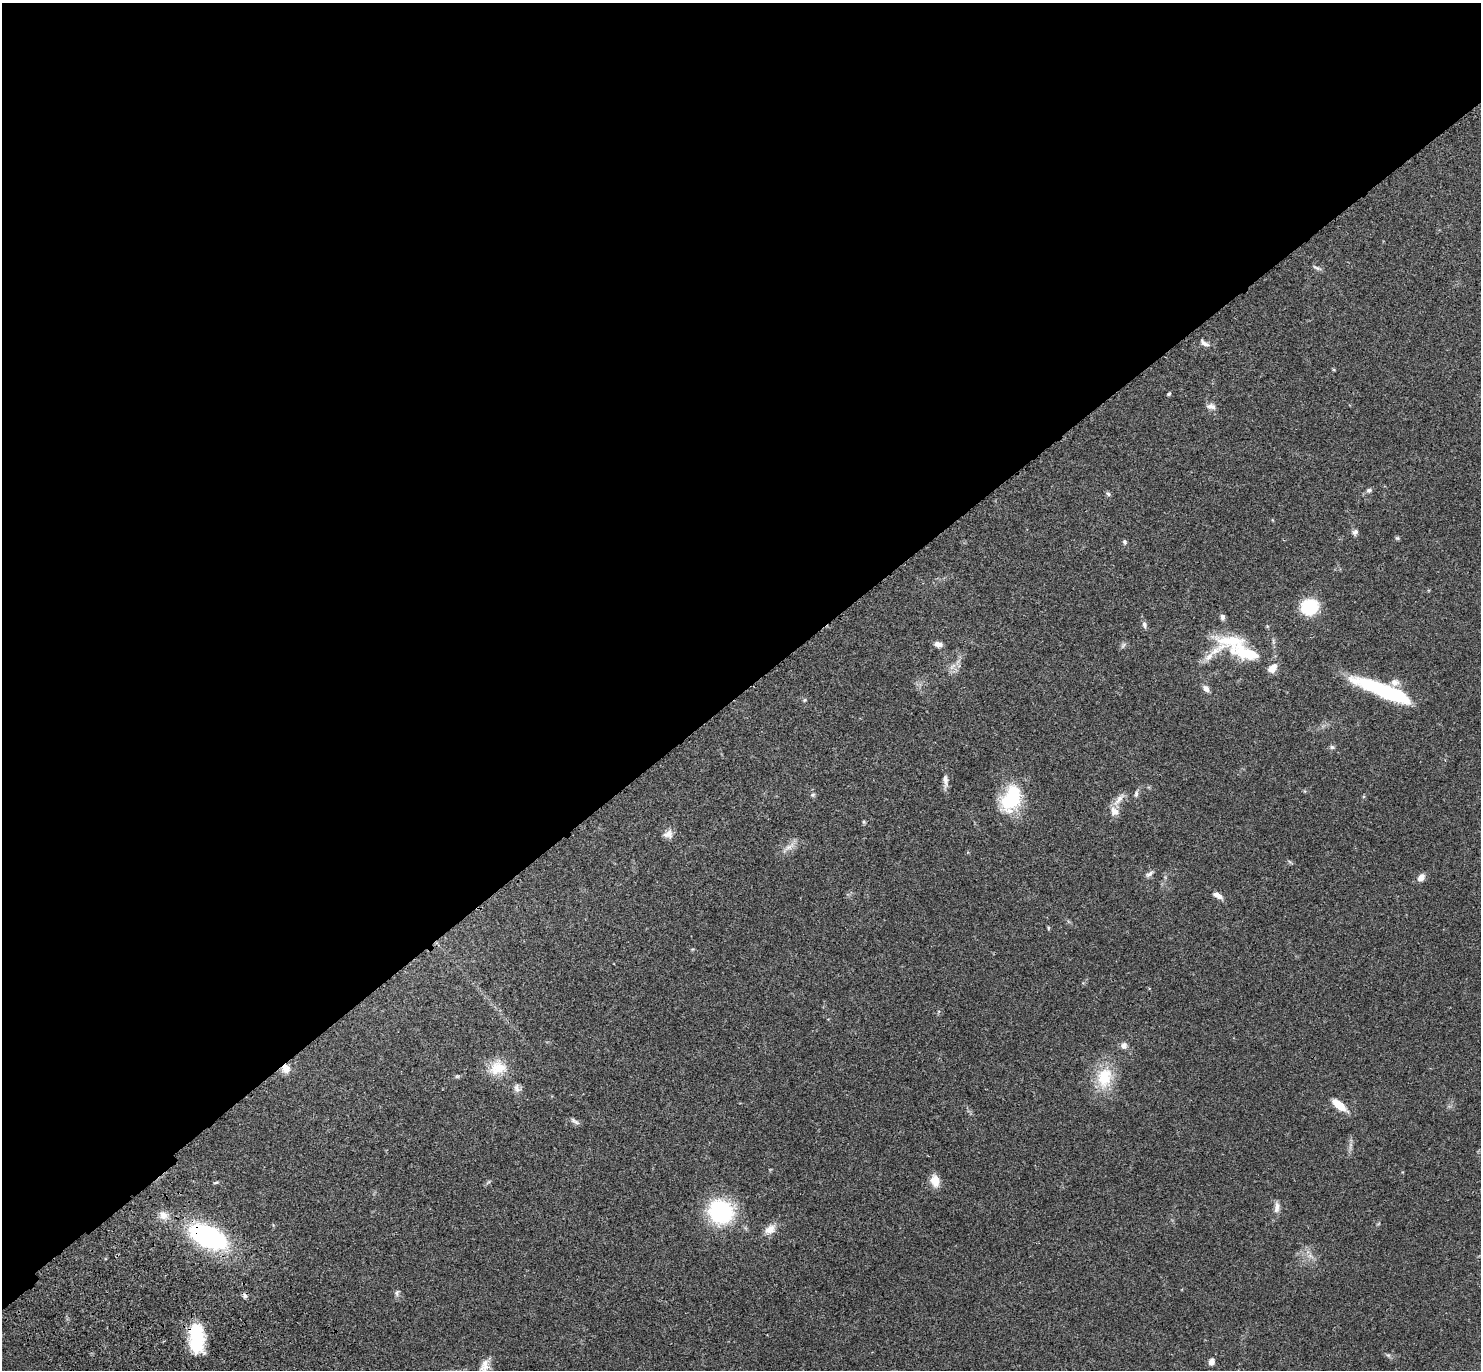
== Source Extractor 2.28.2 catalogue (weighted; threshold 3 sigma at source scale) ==
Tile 2 of 4 x 4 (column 2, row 1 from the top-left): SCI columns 1578-3056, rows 4349-5716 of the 6115 x 6103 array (HDU 1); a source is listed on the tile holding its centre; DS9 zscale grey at full resolution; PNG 1483 x 1372 px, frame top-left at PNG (2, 3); no overlay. Shown black and unused: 51% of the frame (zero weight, under 3 of 4 exposures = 6% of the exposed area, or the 3 px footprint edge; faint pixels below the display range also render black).
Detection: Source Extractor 2.28.2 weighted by HDU 2 'WHT'; one run over the whole footprint, this tile lists its part. Background 0.0501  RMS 0.0056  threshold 0.0252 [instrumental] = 3 sigma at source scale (4.5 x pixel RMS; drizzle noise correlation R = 1.50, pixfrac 1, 0.05/0.05 arcsec/px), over >= 5 px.
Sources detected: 63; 1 too faint to see at this stretch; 1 cosmic-ray / hot-pixel residue — not listed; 3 inside a brighter listed object's ellipse — not listed separately; the other 58 listed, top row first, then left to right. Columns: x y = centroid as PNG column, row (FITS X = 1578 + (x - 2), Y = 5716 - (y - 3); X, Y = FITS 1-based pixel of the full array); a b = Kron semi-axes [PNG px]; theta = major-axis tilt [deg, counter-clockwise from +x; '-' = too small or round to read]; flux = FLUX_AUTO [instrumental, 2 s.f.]
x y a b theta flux
1317 268 13 4 -24 1.5
1204 343 14 6 -36 2.5
1333 369 5 3 - 0.57
1169 394 6 4 44 0.77
1211 406 13 7 -10 2.6
1369 490 7 5 2 1.6
1108 494 7 5 -53 1
1355 532 8 7 - 1.8
1397 538 6 5 - 0.85
1125 542 7 5 -65 1.1
1309 607 14 13 - 29
1222 617 8 6 -83 1.7
1144 625 9 6 -82 1.7
938 644 9 6 -13 2.9
1123 645 10 5 53 1.3
1247 653 75 20 -2 35
953 666 12 5 45 2.6
1395 682 12 9 8 3.6
1206 688 9 6 -51 2.6
1384 691 59 12 -22 60
805 700 5 5 - 0.73
1332 747 7 5 9 1.2
945 781 19 7 -86 3.3
1136 794 11 5 81 1.5
813 795 6 5 - 1.1
1011 799 29 18 65 37
1119 799 23 6 51 4.3
1114 811 15 11 -46 4.6
864 822 6 5 - 0.74
668 834 12 10 26 3.6
789 847 22 6 35 4
1149 874 13 5 31 1.8
1421 878 9 7 51 3.7
1217 895 13 6 -29 3.5
1048 928 5 4 - 0.69
1149 988 4 3 - 0.51
1124 1045 8 7 - 2.8
498 1068 25 20 15 13
286 1069 11 11 - 4.3
457 1076 8 4 18 0.9
1104 1078 30 22 79 21
517 1088 12 8 -79 2.6
1339 1105 16 7 -39 11
575 1121 13 5 -31 1.8
935 1181 14 10 -77 6.6
216 1182 8 3 12 0.78
1277 1207 16 7 84 3.1
721 1212 27 25 -29 50
163 1215 13 11 -44 4.4
1378 1224 6 3 19 0.54
770 1229 16 10 35 5.7
208 1236 37 18 -25 99
1310 1256 10 6 -38 2.7
397 1293 9 6 76 1.4
197 1338 31 16 -83 31
1388 1355 7 4 -43 0.98
1211 1362 8 6 69 2.8
484 1366 20 11 63 5.7
Overlapping masked pixels (flux is a lower limit): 3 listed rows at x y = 286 1069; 208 1236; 197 1338
Isophote crosses this tile's border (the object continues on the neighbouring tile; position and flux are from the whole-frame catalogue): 1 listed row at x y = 484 1366